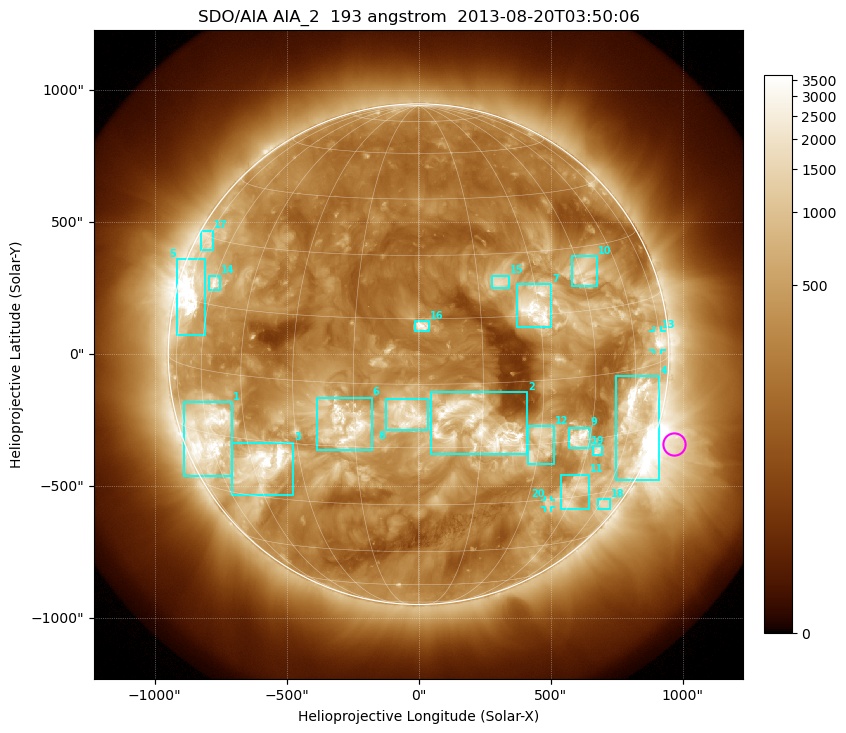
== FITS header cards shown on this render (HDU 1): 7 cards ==
TELESCOP= 'SDO/AIA'
INSTRUME= 'AIA_2'
WAVELNTH=                  193
WAVEUNIT= 'angstrom'
DATE-OBS= '2013-08-20T03:50:06.84'
CTYPE1  = 'HPLN-TAN'
CTYPE2  = 'HPLT-TAN'

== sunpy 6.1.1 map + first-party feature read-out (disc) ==
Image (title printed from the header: SDO/AIA AIA_2  193 angstrom  2013-08-20T03:50:06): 1024 x 1024 px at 2.4 arcsec/px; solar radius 948 arcsec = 395 px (full disc in frame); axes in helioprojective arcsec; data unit not stated in the header (colour bar unlabelled)
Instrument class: DISC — disc imager (sunpy class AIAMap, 193 A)
Bright regions (active regions / flare kernels): reference = the median radial profile (limb darkening/brightening removed); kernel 9 px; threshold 5 sigma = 862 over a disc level ~307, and >= 1.15x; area >= 12 px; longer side >= 9 px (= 22 arcsec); searched inside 0.97 R_sun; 22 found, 20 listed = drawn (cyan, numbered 1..; 2 of them under ~33 arcsec drawn as corner ticks so the feature stays visible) (cap 20 boxes per figure: the strongest are kept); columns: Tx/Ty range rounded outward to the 5 arcsec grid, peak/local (2 s.f.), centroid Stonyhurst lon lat
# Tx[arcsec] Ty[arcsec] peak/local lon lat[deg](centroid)
1 -890..-705 -460..-180 13 -60 -15
2 45..410 -380..-145 12 +14 -10
3 -705..-475 -535..-335 16 -42 -21
4 745..915 -480..-85 12 +63 -11
5 -920..-805 75..360 13 -70 +16
6 -390..-175 -365..-165 11 -17 -10
7 375..505 100..265 12 +29 +17
8 -125..35 -285..-165 9.7 -3 -7
9 565..650 -355..-275 13 +41 -14
10 580..680 260..375 7.2 +46 +24
11 540..645 -590..-455 6.4 +45 -29
12 415..515 -420..-270 4.7 +30 -15
13 890..920 15..90 8.6 +73 +5
14 -795..-750 245..300 8.2 -60 +20
15 275..340 250..300 5.5 +21 +23
16 -15..40 85..125 8.2 +1 +13
17 -825..-780 395..470 4.5 -73 +29
18 680..725 -590..-550 4.3 +63 -34
19 660..695 -385..-345 6.8 +49 -18
20 480..505 -580..-550 5.3 +37 -31
Off-limb structures (1.02-1.3 R_sun): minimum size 162 px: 3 found; the strongest spans PA ~220..290 deg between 1.02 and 1.3 R_sun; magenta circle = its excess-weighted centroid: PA ~250 deg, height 1.08 R_sun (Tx ~965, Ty ~-340 arcsec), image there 5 x the reference